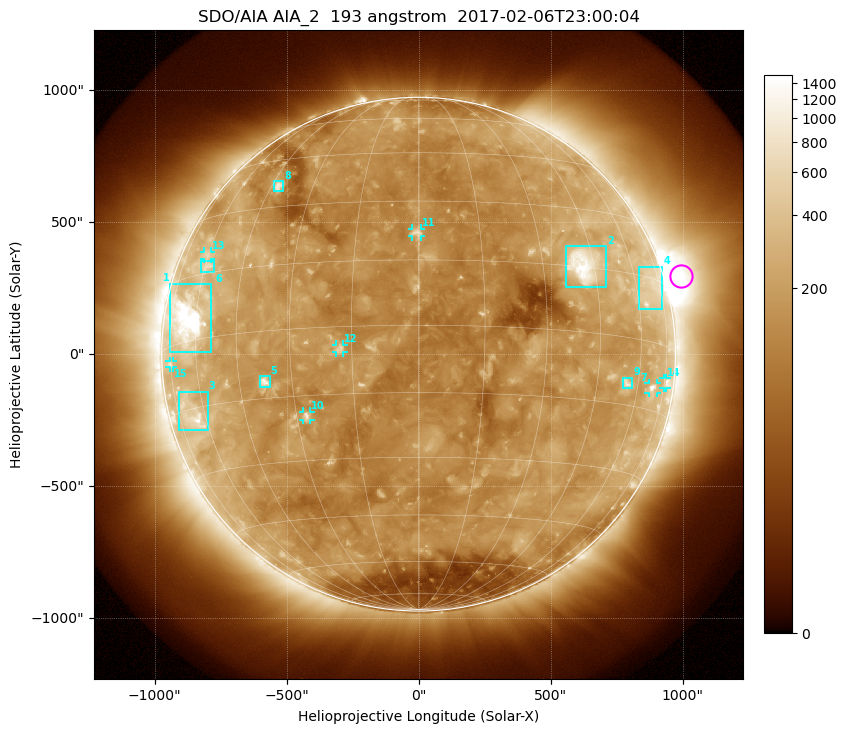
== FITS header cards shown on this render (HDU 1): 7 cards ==
TELESCOP= 'SDO/AIA'
INSTRUME= 'AIA_2'
WAVELNTH=                  193
WAVEUNIT= 'angstrom'
DATE-OBS= '2017-02-06T23:00:04.84'
CTYPE1  = 'HPLN-TAN'
CTYPE2  = 'HPLT-TAN'

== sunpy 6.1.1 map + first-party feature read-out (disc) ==
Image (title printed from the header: SDO/AIA AIA_2  193 angstrom  2017-02-06T23:00:04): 1024 x 1024 px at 2.4 arcsec/px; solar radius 973 arcsec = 405 px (full disc in frame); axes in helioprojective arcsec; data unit not stated in the header (colour bar unlabelled)
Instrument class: DISC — disc imager (sunpy class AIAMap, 193 A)
Bright regions (active regions / flare kernels): reference = the median radial profile (limb darkening/brightening removed); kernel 9 px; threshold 5 sigma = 248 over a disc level ~148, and >= 1.15x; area >= 12 px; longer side >= 10 px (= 24 arcsec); searched inside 0.97 R_sun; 15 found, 15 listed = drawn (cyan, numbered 1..; 7 of them under ~33 arcsec drawn as corner ticks so the feature stays visible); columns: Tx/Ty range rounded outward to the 5 arcsec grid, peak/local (2 s.f.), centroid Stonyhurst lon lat
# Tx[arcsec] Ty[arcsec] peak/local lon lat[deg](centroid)
1 -940..-785 10..270 19 -63 +5
2 555..710 255..410 10 +42 +16
3 -910..-800 -285..-140 5.2 -66 -16
4 835..925 170..330 3.2 +67 +12
5 -605..-565 -125..-85 6.9 -37 -11
6 -825..-775 310..355 3.2 -59 +17
7 870..905 -150..-110 4.6 +67 -10
8 -550..-510 615..655 4.4 -42 +36
9 770..810 -130..-85 4 +55 -10
10 -440..-410 -250..-215 5 -27 -20
11 -25..10 445..475 4.4 +0 +22
12 -315..-285 5..35 4.2 -18 -5
13 -815..-785 360..390 2.5 -61 +19
14 925..940 -130..-90 3.1 +76 -8
15 -945..-930 -50..-25 2.5 -75 -4
Off-limb structures (1.02-1.3 R_sun): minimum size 162 px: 3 found; the strongest spans PA ~250..330 deg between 1.02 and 1.3 R_sun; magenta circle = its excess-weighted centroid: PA ~285 deg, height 1.06 R_sun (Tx ~990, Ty ~295 arcsec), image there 7.9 x the reference